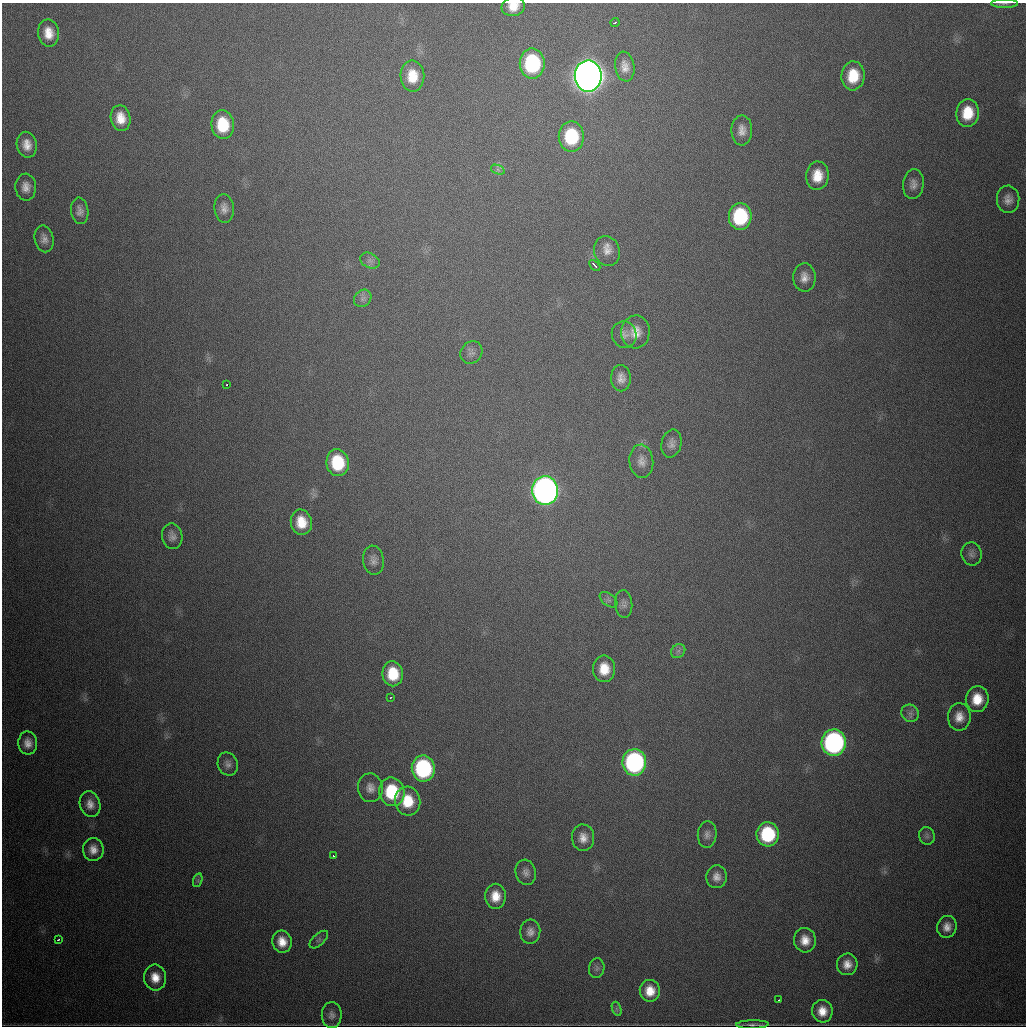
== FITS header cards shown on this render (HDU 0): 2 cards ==
NAXIS1  =                 1024
NAXIS2  =                 1024

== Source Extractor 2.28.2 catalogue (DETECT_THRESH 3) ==
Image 1024 x 1024 px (HDU 0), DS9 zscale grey, 1 PNG px = 1 image px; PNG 1028 x 1028 px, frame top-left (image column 1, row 1024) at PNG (2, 3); each listed source drawn as its Kron ellipse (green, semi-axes under 4 px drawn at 4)
Background 673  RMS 21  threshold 62.7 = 3 sigma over >= 5 px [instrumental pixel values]
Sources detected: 85; all 85 listed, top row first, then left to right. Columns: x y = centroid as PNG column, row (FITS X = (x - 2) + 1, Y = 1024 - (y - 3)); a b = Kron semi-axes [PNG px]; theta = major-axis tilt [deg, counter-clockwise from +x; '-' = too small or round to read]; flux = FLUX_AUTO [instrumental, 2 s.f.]
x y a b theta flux
1004 3 13 4 0 4.1e+03
513 7 11 9 8 2.0e+04
615 22 4 3 - 2.5e+03
48 33 13 10 -81 2.2e+04
532 63 15 12 -90 1.5e+05
625 67 15 9 -80 1.3e+04
412 76 15 12 -88 3.2e+04
588 76 15 13 89 3.1e+06
853 76 14 11 84 4.4e+04
968 113 14 11 84 4.1e+04
121 118 13 10 -79 2.3e+04
223 125 14 11 -83 5.5e+04
742 130 15 10 88 1.3e+04
571 137 15 12 -89 8.2e+04
27 145 13 10 -79 1.6e+04
498 170 7 4 -19 3.3e+03
817 176 14 11 84 2.8e+04
913 184 15 10 83 1.1e+04
26 187 13 10 -87 1.3e+04
1008 199 13 11 -87 1.2e+04
224 208 14 9 -84 1.1e+04
80 211 13 8 -81 8.5e+03
740 216 13 11 87 1.1e+05
44 239 13 9 -78 9.6e+03
607 251 15 12 -73 1.4e+04
370 261 10 7 -26 6.1e+03
595 265 6 2 -45 2.9e+03
804 277 14 11 -88 1.3e+04
363 298 9 8 - 6.2e+03
635 332 16 14 86 2.0e+04
624 334 13 12 - 9.8e+03
471 352 12 10 54 7.2e+03
621 378 13 10 -88 1.2e+04
227 385 3 2 - 4.6e+03
671 443 14 10 76 9.3e+03
641 461 16 12 -86 1.3e+04
338 463 13 11 -81 7.2e+04
545 491 15 13 -86 1.1e+06
301 522 13 10 -77 2.9e+04
172 536 13 10 -80 9.0e+03
972 554 11 10 - 7.3e+03
373 560 14 10 -81 9.5e+03
609 600 10 6 -38 4.9e+03
624 604 14 8 -85 7.2e+03
678 651 8 6 45 5.2e+03
604 669 13 11 -89 2.9e+04
393 674 12 10 -82 4.3e+04
391 697 2 2 - 1.4e+03
977 699 13 11 82 3.0e+04
910 713 9 8 - 6.3e+03
959 717 14 11 88 1.7e+04
28 743 11 9 -88 1.2e+04
834 743 13 12 - 4.1e+05
634 762 13 12 - 3.1e+05
228 764 12 10 -68 8.0e+03
423 768 13 11 -83 1.9e+05
370 788 14 12 -83 1.2e+04
392 792 14 12 -79 7.9e+04
408 801 14 12 -84 4.3e+04
90 804 13 10 -73 1.2e+04
768 834 12 11 - 1.0e+05
707 835 13 9 85 8.2e+03
927 836 9 7 -72 5.0e+03
583 838 13 11 -86 1.4e+04
93 849 11 10 - 1.4e+04
333 856 3 2 - 2.3e+03
526 872 13 10 -76 8.3e+03
717 877 11 10 - 1.1e+04
198 880 7 4 73 3.3e+03
495 896 12 10 88 2.3e+04
947 927 11 9 75 1.2e+04
530 932 12 10 86 1.0e+04
58 940 3 2 - 1.8e+03
319 940 11 5 42 3.9e+03
805 940 12 11 - 1.9e+04
282 942 11 9 -77 2.0e+04
847 964 11 10 - 1.5e+04
597 968 10 7 82 4.5e+03
155 978 13 11 -81 2.2e+04
650 991 11 10 - 2.3e+04
779 1000 3 2 - 2.3e+03
617 1009 7 4 -71 3.1e+03
822 1011 11 10 - 2.0e+04
332 1015 13 10 -89 7.1e+03
752 1024 16 3 1 4.5e+03
At the frame edge (FLAGS 8, measured only in part): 3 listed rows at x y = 1004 3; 513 7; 752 1024